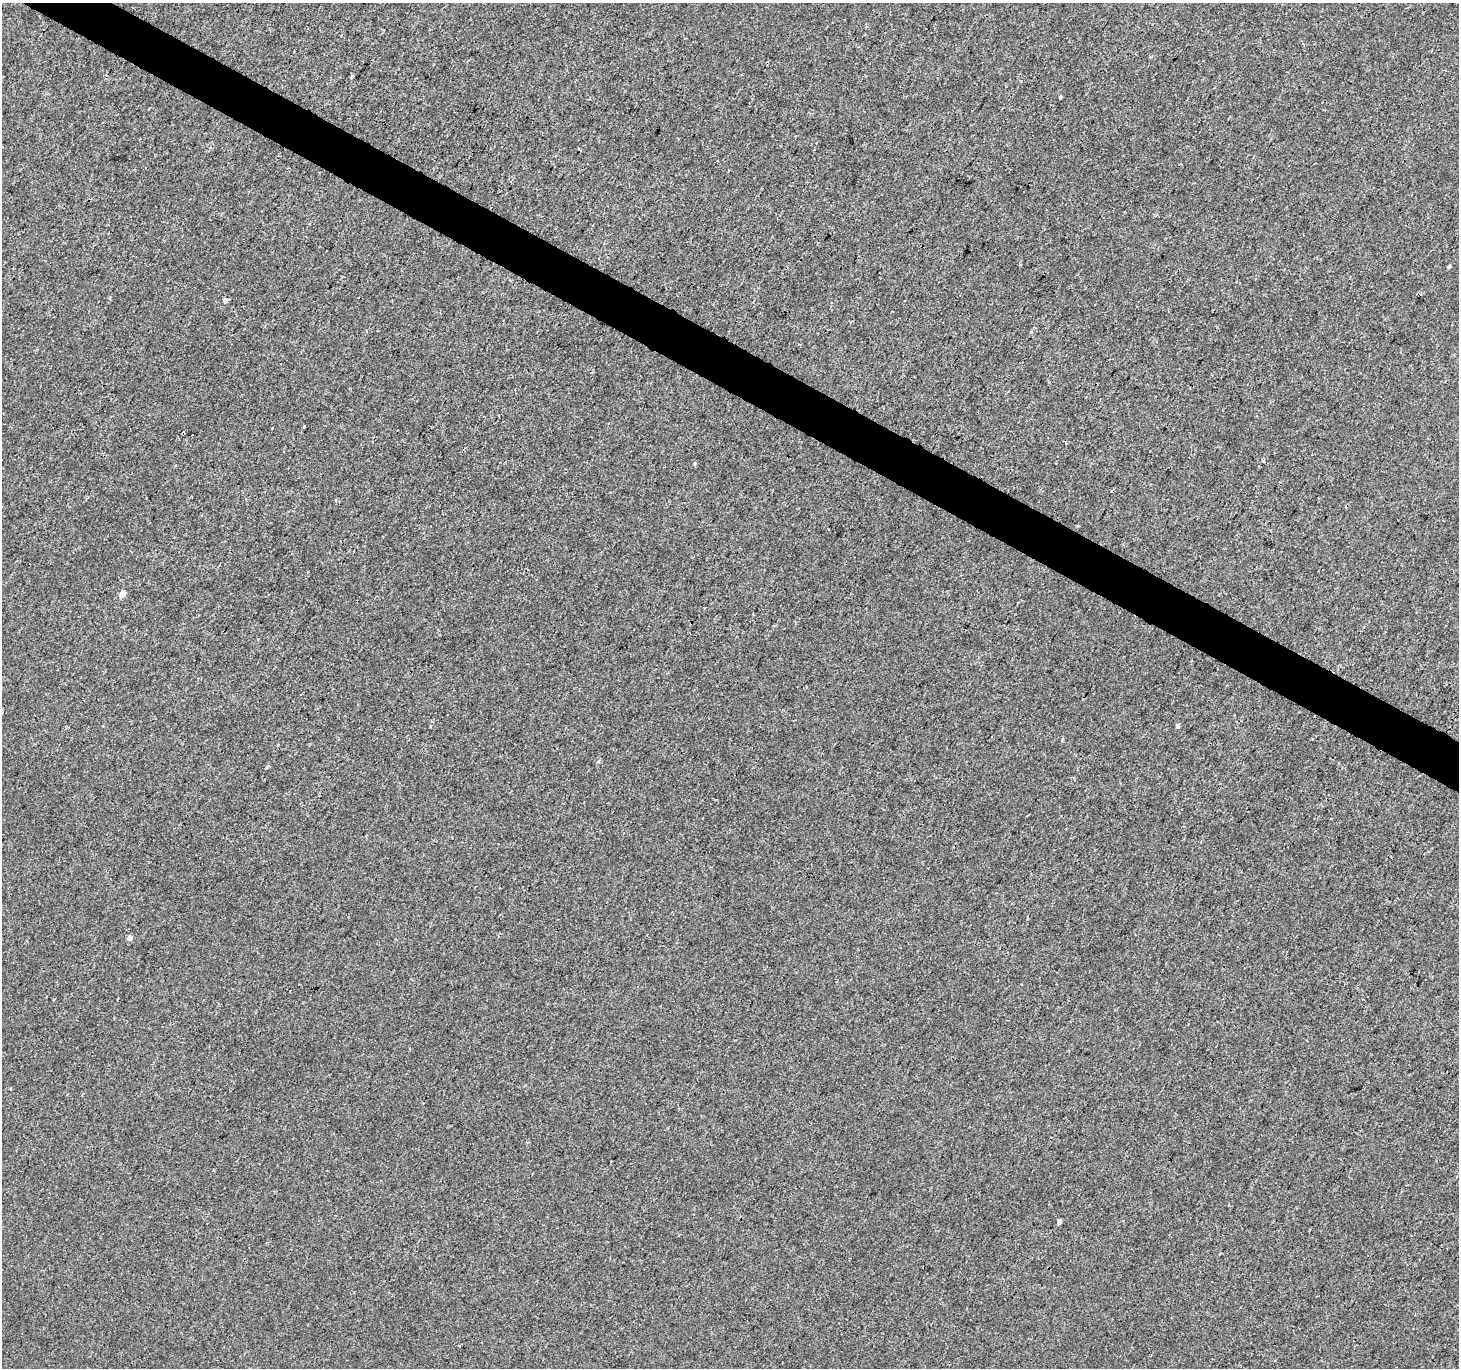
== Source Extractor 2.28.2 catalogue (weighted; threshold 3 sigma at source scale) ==
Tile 11 of 4 x 4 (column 3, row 3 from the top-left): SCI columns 2917-4373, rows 1562-2927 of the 5840 x 5921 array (HDU 1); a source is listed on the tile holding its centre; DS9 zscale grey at full resolution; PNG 1461 x 1370 px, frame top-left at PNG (2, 3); no overlay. Shown black and unused: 4% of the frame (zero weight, under 3 of 4 exposures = <1% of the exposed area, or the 3 px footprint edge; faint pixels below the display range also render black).
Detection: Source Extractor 2.28.2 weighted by HDU 2 'WHT'; one run over the whole footprint, this tile lists its part. Background 4.50e-04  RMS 0.0016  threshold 0.00725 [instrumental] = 3 sigma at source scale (4.5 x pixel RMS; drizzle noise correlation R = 1.50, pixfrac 1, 0.0396/0.0396 arcsec/px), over >= 5 px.
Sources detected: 12; all 12 listed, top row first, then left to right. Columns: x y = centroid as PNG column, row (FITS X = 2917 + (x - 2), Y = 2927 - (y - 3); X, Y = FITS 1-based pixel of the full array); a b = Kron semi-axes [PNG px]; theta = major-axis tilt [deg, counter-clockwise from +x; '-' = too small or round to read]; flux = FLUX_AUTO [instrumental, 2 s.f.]
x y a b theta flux
352 76 5 3 - 0.22
1060 96 6 3 82 0.18
1449 266 4 4 - 0.3
225 300 6 5 - 0.48
303 427 4 3 - 0.17
694 464 4 3 - 0.72
122 594 5 4 - 1.7
1178 726 5 5 - 0.27
599 761 6 3 70 0.2
267 767 5 3 - 0.19
130 938 5 5 - 0.8
1059 1222 4 4 - 0.47